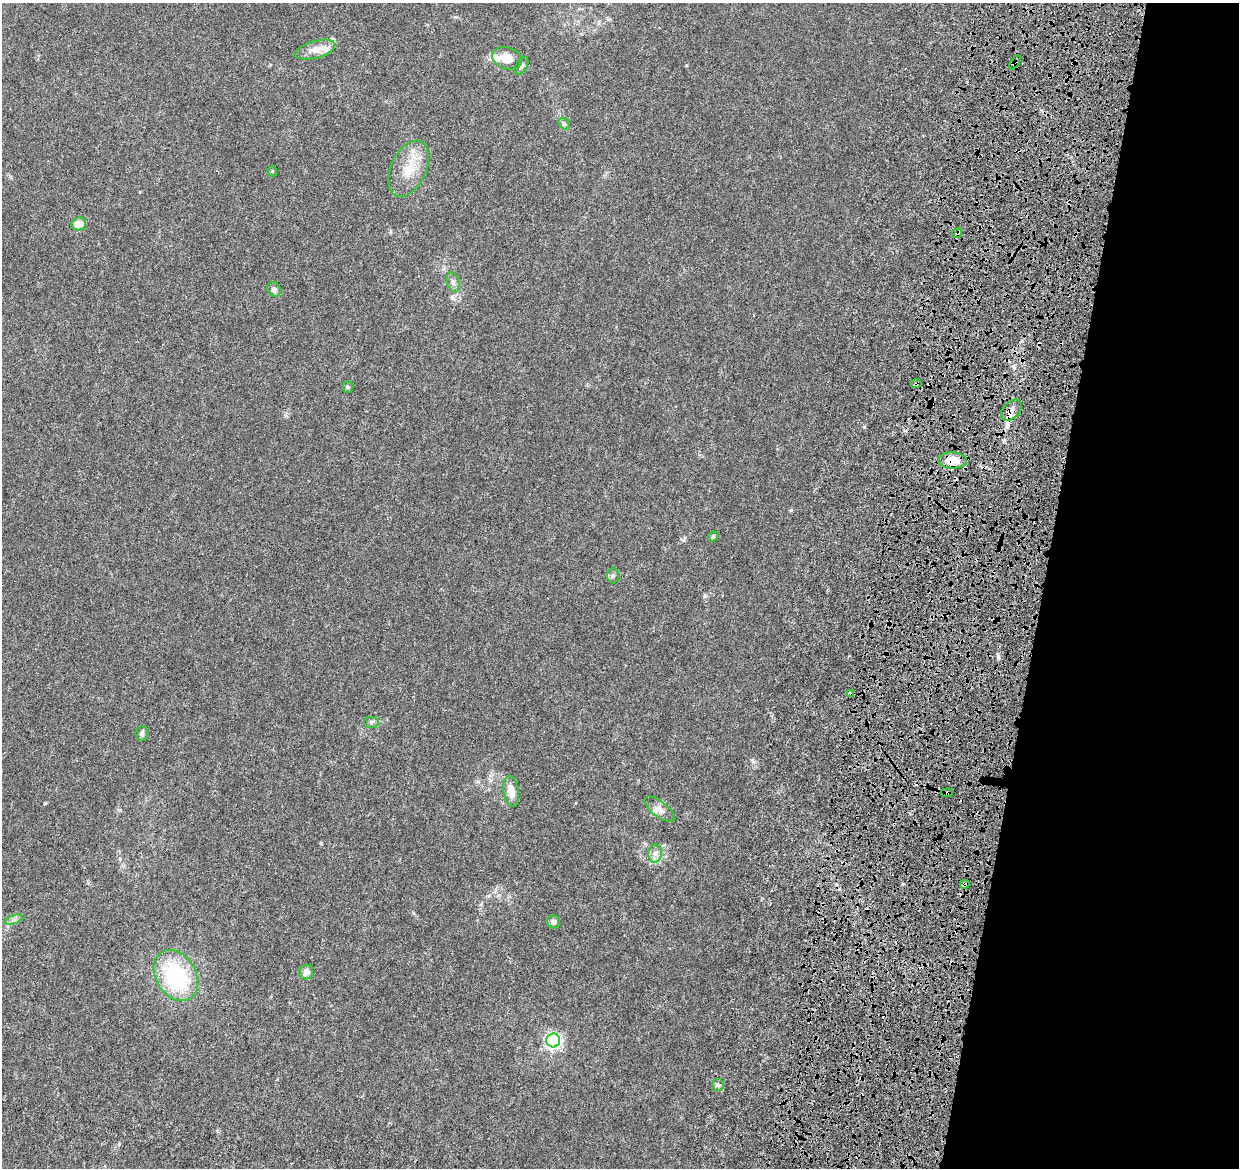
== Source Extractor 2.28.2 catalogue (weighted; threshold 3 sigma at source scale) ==
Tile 8 of 4 x 4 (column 4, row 2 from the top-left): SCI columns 3842-5078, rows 2688-3853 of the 5216 x 5431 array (HDU 1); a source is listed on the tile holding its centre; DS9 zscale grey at full resolution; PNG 1241 x 1170 px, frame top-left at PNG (2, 3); each listed source drawn as its Kron ellipse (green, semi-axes under 4 px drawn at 4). Shown black and unused: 17% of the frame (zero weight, under 4 of 8 exposures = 9% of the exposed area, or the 3 px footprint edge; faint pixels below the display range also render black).
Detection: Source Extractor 2.28.2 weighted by HDU 2 'WHT'; one run over the whole footprint, this tile lists its part. Background 0.00755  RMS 0.0011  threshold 0.0045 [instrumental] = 3 sigma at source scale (4.09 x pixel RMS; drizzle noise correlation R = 1.36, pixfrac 0.8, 0.0396/0.0396 arcsec/px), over >= 5 px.
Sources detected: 39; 5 cosmic-ray / hot-pixel residue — neither listed nor drawn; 3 inside a brighter listed object's ellipse — not listed separately; the other 31 listed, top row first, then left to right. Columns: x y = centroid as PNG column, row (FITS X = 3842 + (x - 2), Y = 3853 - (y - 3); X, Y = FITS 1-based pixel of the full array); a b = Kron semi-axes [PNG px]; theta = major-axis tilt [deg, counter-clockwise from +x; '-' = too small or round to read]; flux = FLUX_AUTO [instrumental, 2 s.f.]
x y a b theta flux
315 50 21 8 16 1
507 58 15 10 -18 1.5
1015 62 8 3 54 0.15
521 66 9 5 58 0.27
564 124 6 5 - 0.19
408 169 30 17 65 2.7
272 171 5 5 - 0.1
78 224 7 6 - 1.2
957 233 5 5 - 0.15
453 282 10 6 -76 0.35
274 289 8 6 -61 0.39
916 384 6 4 -3 0.17
348 387 5 5 - 0.14
1011 410 12 8 46 0.74
953 460 14 8 -2 2
713 537 5 4 - 0.13
613 575 8 6 89 0.24
850 694 4 3 - 0.55
371 722 8 6 0 0.22
142 733 7 6 - 0.33
511 791 16 7 -80 1.3
947 793 6 3 9 0.15
659 809 18 7 -38 0.63
655 854 9 7 89 0.5
965 884 5 3 - 0.35
13 919 9 4 19 0.28
553 922 7 6 - 0.38
306 972 7 7 - 0.63
176 975 27 20 -59 10
553 1040 7 7 - 24
718 1085 6 6 - 0.22
Overlapping masked pixels (flux is a lower limit): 8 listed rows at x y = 1015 62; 957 233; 916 384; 1011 410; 953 460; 850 694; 947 793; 965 884
Unlisted compact peaks at least as high as the median listed source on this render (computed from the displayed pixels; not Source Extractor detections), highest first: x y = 998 656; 791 510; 864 427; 45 803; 705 595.